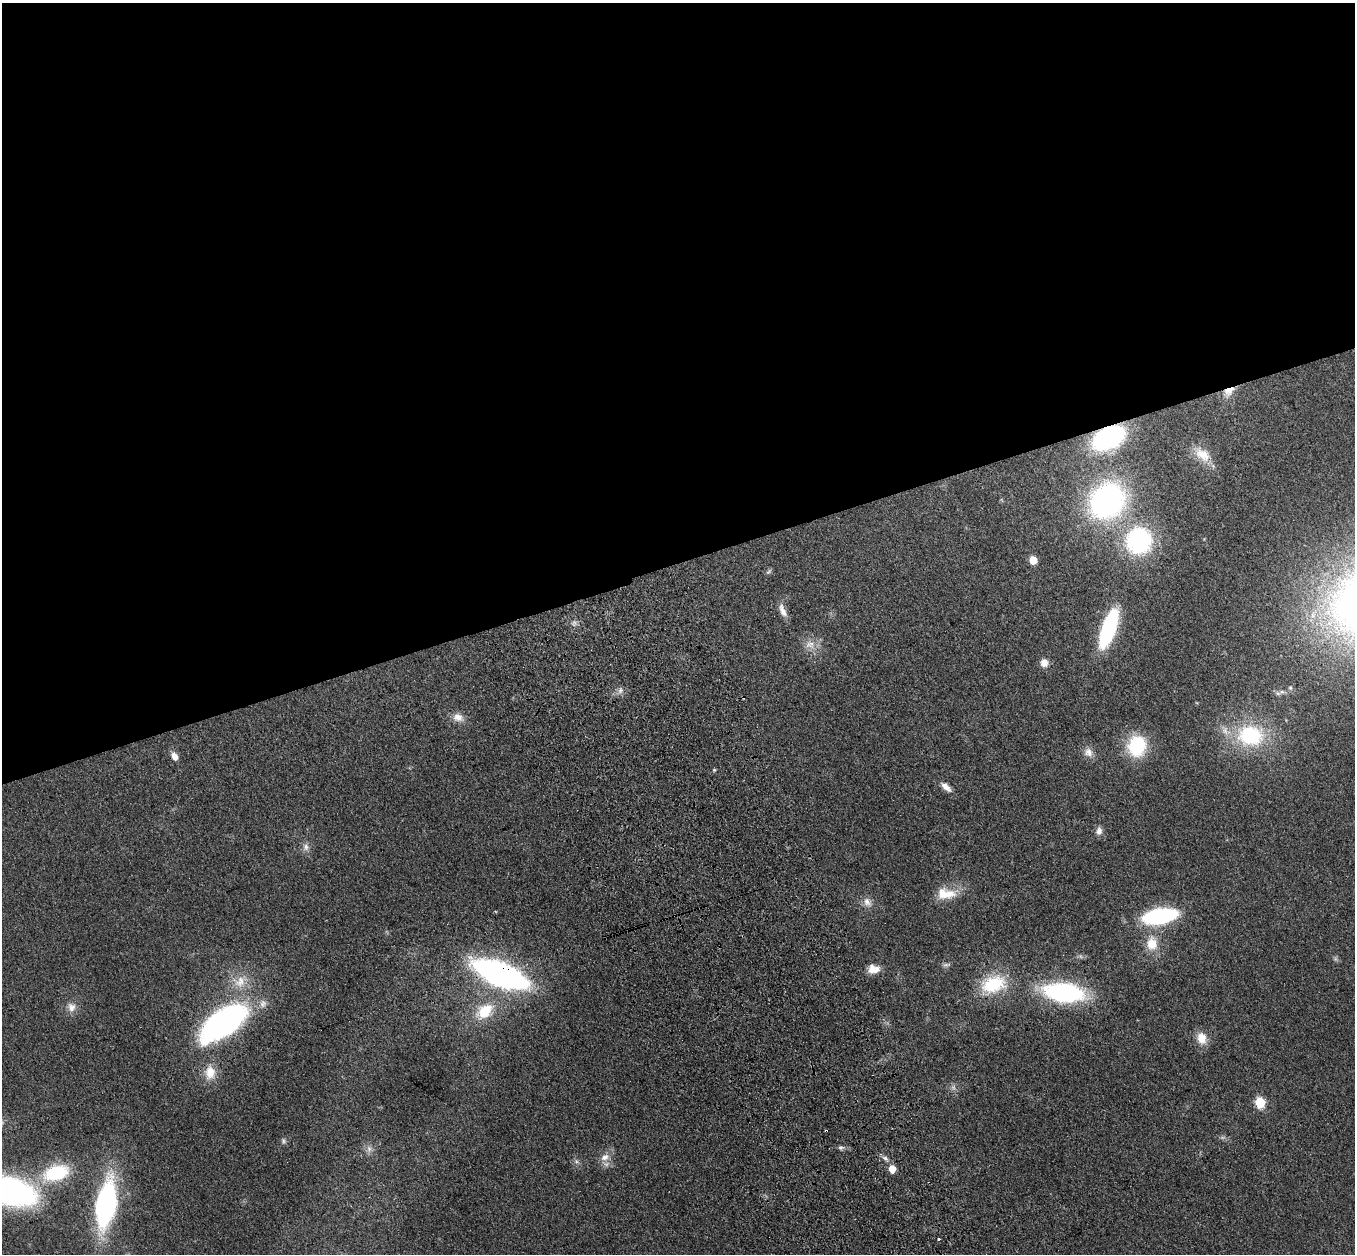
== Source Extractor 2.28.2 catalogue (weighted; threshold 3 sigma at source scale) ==
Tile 2 of 4 x 4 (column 2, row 1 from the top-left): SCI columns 1466-2818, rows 3953-5204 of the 5635 x 5524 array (HDU 1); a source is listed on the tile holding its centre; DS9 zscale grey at full resolution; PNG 1357 x 1256 px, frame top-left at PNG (2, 3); no overlay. Shown black and unused: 45% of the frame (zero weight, under 3 of 4 exposures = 6% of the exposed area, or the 3 px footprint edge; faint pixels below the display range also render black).
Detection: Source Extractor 2.28.2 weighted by HDU 2 'WHT'; one run over the whole footprint, this tile lists its part. Background 0.113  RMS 0.007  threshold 0.0313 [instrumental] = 3 sigma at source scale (4.5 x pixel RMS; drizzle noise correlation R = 1.50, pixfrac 1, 0.05/0.05 arcsec/px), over >= 5 px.
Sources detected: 53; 3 too faint to see at this stretch — not listed; the other 50 listed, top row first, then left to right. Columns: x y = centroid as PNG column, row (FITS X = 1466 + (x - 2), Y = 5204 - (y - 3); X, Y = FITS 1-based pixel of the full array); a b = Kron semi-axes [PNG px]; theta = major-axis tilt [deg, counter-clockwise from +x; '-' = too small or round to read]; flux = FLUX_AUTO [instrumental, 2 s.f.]
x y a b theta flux
1228 391 17 10 42 8.4
1109 438 28 17 25 96
1202 454 25 14 -38 13
1107 501 36 31 47 170
1139 541 30 29 - 81
1033 560 5 5 - 18
783 610 20 7 -68 5.2
1108 629 33 11 70 90
810 644 14 11 -27 7
1044 663 10 9 - 5.1
1290 688 7 5 -69 1.3
620 690 11 7 71 2.9
1282 692 9 7 5 2.8
458 717 14 10 -21 6.3
1250 736 35 27 -5 58
1137 746 22 19 79 40
1088 752 13 12 - 5.4
174 756 10 7 -64 5
714 770 4 4 - 0.9
946 787 15 7 -41 5
1099 831 11 8 75 3.4
306 847 11 8 -86 3.6
945 894 27 14 -5 15
867 902 14 10 -64 5.1
1160 916 26 11 11 110
1152 944 16 13 -80 13
946 965 12 4 7 1.7
874 969 13 10 -6 8.1
500 974 33 12 -23 370
240 982 19 17 20 14
993 984 30 20 18 37
1064 992 33 16 -6 110
71 1007 13 11 -74 5.4
484 1011 27 18 38 23
223 1023 40 19 36 230
1202 1038 15 12 -75 9.2
210 1073 19 14 85 12
1260 1103 6 5 - 47
826 1131 3 2 - 1.4
284 1141 8 6 -62 1.6
841 1147 9 4 0 1.7
369 1149 11 7 -81 3.2
605 1157 13 9 27 5.8
885 1158 11 6 -39 2.6
576 1161 6 5 - 1.5
892 1169 5 5 - 13
56 1173 27 15 17 47
9 1191 38 19 -15 260
106 1204 37 15 80 170
939 1239 3 3 - 3.4
Overlapping masked pixels (flux is a lower limit): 4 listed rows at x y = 1228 391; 1109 438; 500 974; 826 1131
Isophote crosses this tile's border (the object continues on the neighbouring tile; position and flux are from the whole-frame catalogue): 1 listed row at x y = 9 1191